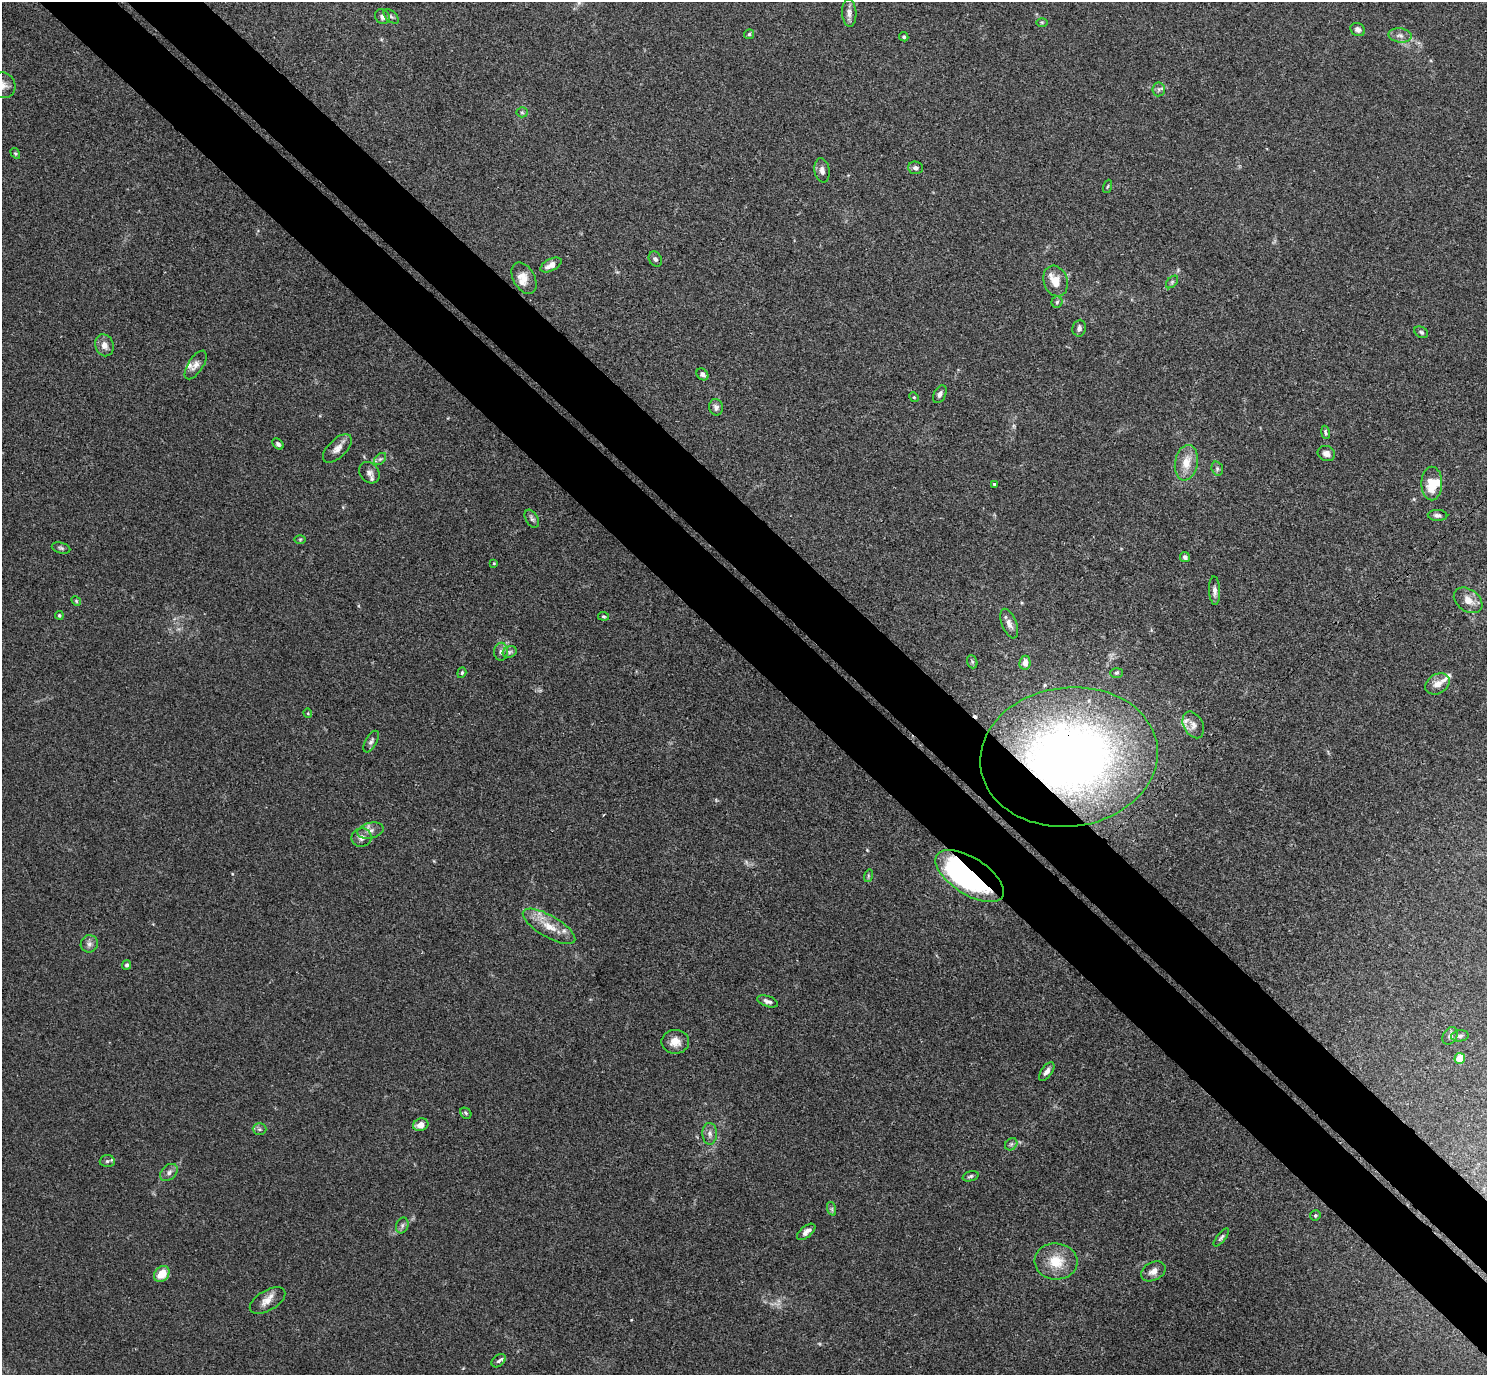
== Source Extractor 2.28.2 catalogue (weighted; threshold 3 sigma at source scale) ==
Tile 6 of 4 x 4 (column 2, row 2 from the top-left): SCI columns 1530-3014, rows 2944-4316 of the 6029 x 6028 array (HDU 1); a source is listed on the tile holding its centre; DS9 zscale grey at full resolution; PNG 1489 x 1377 px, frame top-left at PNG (2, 2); each listed source drawn as its Kron ellipse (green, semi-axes under 4 px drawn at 4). Shown black and unused: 10% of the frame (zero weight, under 3 of 4 exposures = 5% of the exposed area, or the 3 px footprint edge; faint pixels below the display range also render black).
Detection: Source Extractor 2.28.2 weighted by HDU 2 'WHT'; one run over the whole footprint, this tile lists its part. Background 0.0522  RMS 0.0045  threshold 0.0202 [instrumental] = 3 sigma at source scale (4.5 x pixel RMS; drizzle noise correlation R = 1.50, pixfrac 1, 0.05/0.05 arcsec/px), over >= 5 px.
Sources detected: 104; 2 too faint to see at this stretch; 1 inside a brighter object's white glare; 1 cosmic-ray / hot-pixel residue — neither listed nor drawn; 7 inside a brighter listed object's ellipse — not listed separately; the other 93 listed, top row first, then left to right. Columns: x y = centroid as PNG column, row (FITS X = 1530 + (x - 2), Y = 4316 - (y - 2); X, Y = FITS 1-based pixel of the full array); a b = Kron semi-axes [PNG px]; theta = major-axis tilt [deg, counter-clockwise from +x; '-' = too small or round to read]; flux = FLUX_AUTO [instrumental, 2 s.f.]
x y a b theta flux
849 13 14 7 -86 2.4
391 16 9 5 -42 1
382 17 8 7 - 1.9
1042 22 6 4 -1 0.58
1358 30 7 6 - 1.5
749 34 5 5 - 0.66
1400 35 11 7 -8 2.2
904 37 5 4 - 0.68
3 85 13 12 - 3.2
1159 89 7 6 - 1.2
522 112 5 5 - 0.72
15 153 6 3 -57 0.52
916 168 7 6 - 1.6
822 170 12 7 -81 2.1
1108 186 7 3 71 0.49
655 259 8 6 -61 1.2
551 265 11 6 27 3.5
524 278 17 10 -60 4.6
1056 281 16 12 -71 6.7
1172 282 7 4 46 0.78
1057 302 5 5 - 0.83
1079 328 8 6 83 1.7
1421 332 7 5 -29 0.91
104 345 11 9 -70 3.3
196 365 16 7 57 2.6
702 374 6 5 - 1.4
940 394 9 6 64 1.5
914 397 5 4 - 0.54
716 407 8 7 - 1.5
1325 432 7 4 -79 0.77
278 444 6 4 -44 1.1
337 448 18 9 44 3.5
1326 454 9 7 -23 2.3
380 459 7 4 44 0.93
1186 463 18 11 80 7.4
1217 469 7 5 -71 1
369 473 11 9 -52 2.3
994 484 3 3 - 0.52
1432 484 17 10 90 9.6
1438 515 10 5 -4 1.3
532 519 10 6 -59 1.2
300 539 6 4 1 0.6
61 548 9 5 -16 1
1185 557 5 5 - 1.3
494 563 3 2 - 0.57
1215 591 14 5 -87 2.2
1468 600 16 11 -36 4.7
76 601 5 4 - 0.51
59 615 4 4 - 0.67
603 616 5 3 - 0.52
1009 624 16 7 -68 2.6
501 652 9 7 89 1.6
510 652 7 5 22 1
972 662 7 5 -70 0.78
1025 663 7 5 83 2.6
462 673 5 4 - 0.64
1116 673 6 5 - 0.75
1438 684 13 9 30 3.7
308 713 5 4 - 0.48
1193 725 14 9 -62 3
371 741 12 5 61 1.4
1069 757 89 69 7 310
371 830 13 7 13 2.5
362 838 10 9 - 2.5
868 876 6 4 73 0.64
970 876 39 18 -33 120
549 926 30 10 -30 8.6
89 944 9 8 - 1.9
126 965 5 4 - 0.92
767 1001 11 5 -19 1.7
1450 1036 9 7 60 1.6
1460 1036 9 5 7 1.1
675 1042 14 12 0 4.5
1460 1058 5 5 - 8.3
1047 1071 11 5 54 2
466 1113 6 5 - 0.74
421 1125 8 6 20 3.7
259 1129 7 5 0 0.98
710 1134 11 7 -87 2.2
1011 1144 7 5 45 1
107 1161 7 6 - 1.1
169 1172 10 7 44 1.9
970 1176 8 5 18 0.87
832 1209 7 4 -72 0.88
1315 1215 5 5 - 0.67
402 1225 8 6 71 1.2
806 1232 11 5 39 2.2
1221 1237 11 4 52 1
1056 1261 21 18 -6 11
1153 1271 13 9 28 3.2
162 1274 9 7 47 7.5
268 1300 20 10 31 4.4
499 1361 8 5 39 1.1
Overlapping masked pixels (flux is a lower limit): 2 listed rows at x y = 1069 757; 970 876
Isophote crosses this tile's border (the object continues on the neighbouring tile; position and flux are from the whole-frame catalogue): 1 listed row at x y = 3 85